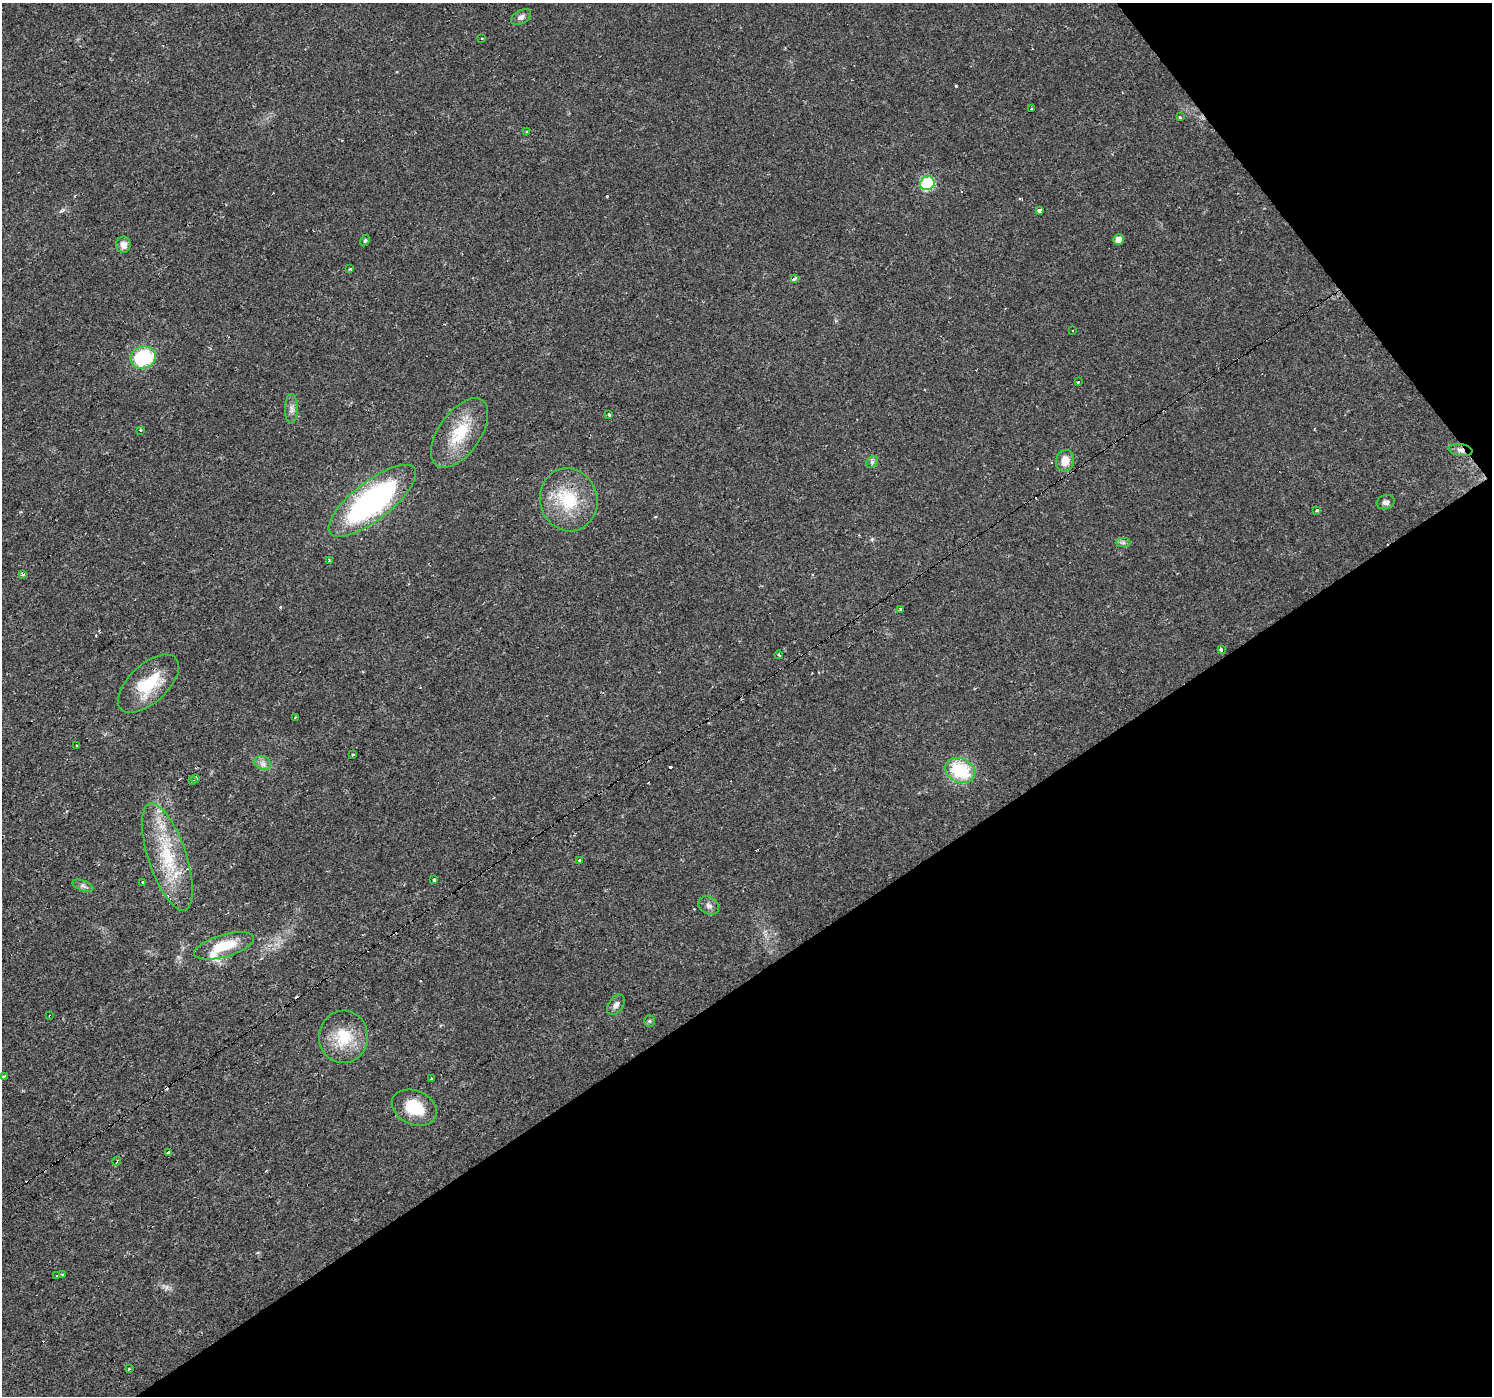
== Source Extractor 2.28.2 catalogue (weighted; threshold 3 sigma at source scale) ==
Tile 12 of 4 x 4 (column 4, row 3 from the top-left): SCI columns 4470-5959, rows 1585-2978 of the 5959 x 5893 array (HDU 1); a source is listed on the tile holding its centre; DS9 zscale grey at full resolution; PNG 1494 x 1398 px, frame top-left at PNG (2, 3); each listed source drawn as its Kron ellipse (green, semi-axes under 4 px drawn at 4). Shown black and unused: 35% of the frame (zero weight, under 2 of 3 exposures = <1% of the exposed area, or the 3 px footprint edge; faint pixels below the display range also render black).
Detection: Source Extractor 2.28.2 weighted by HDU 2 'WHT'; one run over the whole footprint, this tile lists its part. Background 0.0205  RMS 0.0033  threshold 0.0149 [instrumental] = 3 sigma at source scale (4.5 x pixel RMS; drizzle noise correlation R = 1.50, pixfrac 1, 0.0396/0.0396 arcsec/px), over >= 5 px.
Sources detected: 78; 15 cosmic-ray / hot-pixel residue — neither listed nor drawn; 4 inside a brighter listed object's ellipse — not listed separately; the other 59 listed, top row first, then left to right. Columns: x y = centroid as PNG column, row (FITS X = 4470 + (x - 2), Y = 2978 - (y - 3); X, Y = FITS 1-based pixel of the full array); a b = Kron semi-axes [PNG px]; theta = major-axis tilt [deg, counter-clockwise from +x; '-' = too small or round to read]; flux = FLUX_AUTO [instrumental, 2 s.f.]
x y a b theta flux
521 17 11 6 31 1.3
482 38 3 3 - 0.78
1031 109 3 3 - 1.8
1180 117 3 3 - 10
527 132 3 3 - 0.58
927 183 7 6 - 26
1039 211 4 3 - 5.1
1118 239 6 5 - 2.1
365 240 6 4 62 0.53
123 245 8 7 - 2.2
350 269 3 3 - 0.79
794 279 3 3 - 2.7
1073 330 2 2 - 0.31
143 358 13 11 23 23
1078 382 4 3 - 1.6
291 409 15 6 90 1.7
609 415 4 3 - 1.7
140 430 4 3 - 0.26
460 433 40 21 55 14
1461 450 12 6 -9 1.4
1065 461 11 9 76 3.7
872 462 6 5 - 0.74
569 500 32 28 -73 17
372 501 53 19 38 79
1386 502 9 7 17 1.4
1317 510 3 3 - 1.4
1123 543 7 4 0 0.79
329 560 3 2 - 0.63
23 574 3 3 - 1.8
900 609 3 3 - 0.66
1221 649 3 3 - 2.8
779 655 4 3 - 0.72
148 684 37 19 43 14
295 717 3 2 - 0.4
77 746 3 3 - 0.67
353 755 3 3 - 3.9
263 763 9 6 -21 1.4
960 771 15 12 -25 18
196 779 3 3 - 6.9
193 781 3 3 - 4.6
167 857 56 19 -72 21
579 860 3 3 - 1.2
434 880 3 3 - 1.2
143 882 3 3 - 1.8
83 886 11 5 -20 0.92
709 906 11 8 -32 1.5
224 946 31 11 16 10
616 1005 11 7 54 1.5
50 1016 3 2 - 0.42
649 1021 6 5 - 0.51
343 1037 26 24 86 12
4 1076 4 3 - 1.3
431 1079 3 3 - 1.4
414 1108 23 17 -24 10
169 1152 4 3 - 9.2
117 1161 5 3 - 0.62
63 1274 3 3 - 0.9
57 1276 3 2 - 0.76
129 1369 3 3 - 1.5
Overlapping masked pixels (flux is a lower limit): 2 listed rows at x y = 1461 450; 50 1016
Unlisted compact peaks at least as high as the median listed source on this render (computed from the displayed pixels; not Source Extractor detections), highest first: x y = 607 196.